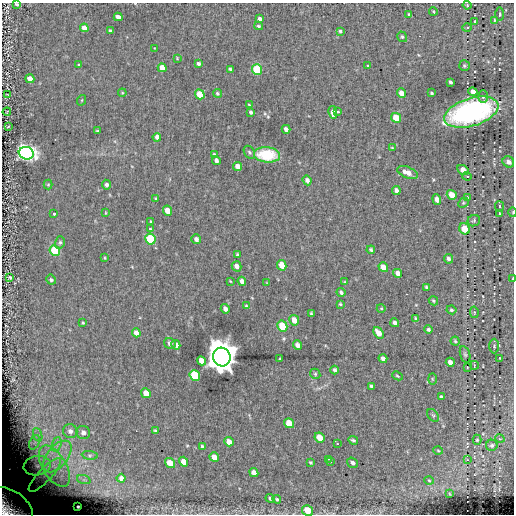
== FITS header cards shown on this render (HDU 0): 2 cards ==
NAXIS1  =                  512
NAXIS2  =                  512

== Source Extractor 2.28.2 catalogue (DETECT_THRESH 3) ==
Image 512 x 512 px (HDU 0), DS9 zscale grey, 1 PNG px = 1 image px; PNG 516 x 516 px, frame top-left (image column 1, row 512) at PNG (2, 3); each listed source drawn as its Kron ellipse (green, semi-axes under 4 px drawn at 4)
Background 0.0364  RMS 5.1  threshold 15.2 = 3 sigma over >= 5 px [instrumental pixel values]
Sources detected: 175; all 175 listed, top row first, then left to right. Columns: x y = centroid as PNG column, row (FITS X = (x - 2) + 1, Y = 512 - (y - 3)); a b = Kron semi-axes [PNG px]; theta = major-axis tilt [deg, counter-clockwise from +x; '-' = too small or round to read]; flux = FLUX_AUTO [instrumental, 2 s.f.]
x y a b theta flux
17 4 3 3 - 5.4e+02
467 5 4 4 - 4.0e+02
433 11 4 2 - 3.3e+02
499 14 7 3 89 3.9e+02
409 15 4 3 - 5.8e+02
118 17 4 4 - 2.3e+03
260 19 4 4 - 1.3e+03
494 20 4 3 - 3.3e+02
475 21 3 2 - 2.0e+02
259 26 4 3 - 5.1e+02
84 28 4 4 - 2.6e+03
467 28 4 3 - 4.0e+02
110 30 3 3 - 4.7e+02
340 31 4 3 - 5.6e+02
402 37 5 4 - 5.7e+02
154 48 2 2 - 1.9e+02
177 58 4 3 - 2.8e+02
198 63 4 4 - 8.2e+02
79 65 3 2 - 3.3e+02
368 66 3 2 - 3.6e+02
464 66 5 5 - 5.9e+02
162 68 4 4 - 4.2e+03
230 69 4 3 - 6.1e+02
257 69 5 5 - 1.8e+04
30 79 5 4 - 2.6e+03
450 82 4 3 - 7.6e+02
473 91 5 4 - 1.7e+03
122 93 4 3 - 2.9e+02
217 93 4 4 - 4.7e+02
402 93 5 4 - 3.6e+03
432 93 3 3 - 4.8e+02
7 94 3 2 - 2.1e+02
200 94 5 4 - 9.0e+03
483 97 6 5 - 6.5e+02
82 100 5 3 - 3.0e+02
249 105 3 2 - 3.2e+02
7 112 4 3 - 1.9e+02
251 112 4 3 - 6.8e+02
333 112 6 4 -79 1.7e+03
337 112 3 3 - 1.2e+03
471 112 28 14 17 7.4e+04
396 118 5 4 - 7.6e+03
8 127 3 3 - 4.1e+02
286 129 4 4 - 1.5e+03
97 131 3 2 - 2.9e+02
157 137 4 4 - 1.3e+03
392 148 4 3 - 3.5e+02
249 152 7 5 -59 6.1e+02
26 153 7 6 - 1.6e+05
214 155 3 3 - 5.4e+02
267 155 13 7 -5 1.4e+04
216 160 4 3 - 1.1e+03
508 162 6 5 - 1.5e+03
237 167 5 4 - 2.4e+03
463 170 6 4 -32 2.7e+03
407 172 11 5 -23 3.0e+03
467 176 4 4 - 4.2e+02
307 180 5 4 - 1.2e+03
48 185 5 4 - 3.8e+02
106 185 5 4 - 9.5e+02
396 190 4 4 - 1.3e+03
452 195 5 4 - 4.1e+03
467 197 4 3 - 3.2e+02
156 199 4 2 - 3.3e+02
437 199 5 4 - 2.0e+03
463 203 6 4 45 4.1e+02
500 206 5 3 - 3.9e+02
167 211 5 4 - 4.0e+03
513 212 5 3 - 3.2e+02
105 213 4 2 - 2.5e+02
500 213 4 2 - 3.6e+02
54 214 3 3 - 5.8e+02
474 221 6 5 - 6.0e+02
151 222 4 3 - 3.5e+02
150 228 3 2 - 3.0e+02
465 229 6 5 - 7.3e+03
150 239 5 5 - 1.7e+04
196 239 5 4 - 1.3e+03
60 242 6 5 - 6.1e+02
55 250 5 5 - 1.8e+04
371 250 4 4 - 6.3e+02
237 255 3 3 - 5.5e+02
105 258 4 2 - 3.1e+02
448 259 5 4 - 9.6e+02
282 265 5 4 - 5.1e+03
237 266 5 4 - 1.8e+03
383 267 5 4 - 3.4e+03
398 273 4 4 - 1.9e+03
10 277 4 3 - 4.3e+02
513 278 3 2 - 2.6e+02
51 280 5 4 - 5.8e+02
230 281 3 3 - 2.8e+02
242 281 5 4 - 1.9e+03
345 282 3 3 - 3.2e+02
267 283 3 2 - 2.6e+02
426 287 4 3 - 4.8e+02
341 292 4 4 - 7.4e+02
433 301 5 4 - 4.7e+02
340 304 4 3 - 4.0e+02
246 306 4 3 - 3.7e+02
381 308 4 3 - 2.8e+02
225 309 5 3 - 1.2e+03
451 310 5 4 - 5.3e+02
474 312 6 4 -79 3.3e+02
311 314 4 2 - 4.0e+02
416 319 4 3 - 5.0e+02
294 320 5 4 - 3.2e+03
83 323 4 3 - 3.5e+02
395 323 4 4 - 1.3e+03
282 326 6 5 - 1.0e+04
428 329 4 4 - 6.4e+02
136 333 4 4 - 1.7e+03
378 333 6 4 -52 3.6e+03
455 341 4 4 - 5.0e+02
170 343 6 5 - 1.0e+03
176 345 5 4 - 1.9e+03
297 345 5 4 - 1.4e+03
494 346 7 5 -90 5.9e+02
465 354 8 5 -73 6.7e+02
222 357 9 8 - 1.0e+06
499 358 3 2 - 1.7e+02
280 359 3 3 - 3.7e+02
383 359 4 4 - 1.3e+03
201 361 5 4 - 3.9e+03
450 362 5 4 - 2.2e+03
474 365 4 2 - 1.8e+02
467 367 3 2 - 2.9e+02
335 370 4 3 - 7.8e+02
315 374 5 4 - 4.8e+02
195 375 6 5 - 2.1e+04
397 376 5 4 - 4.1e+02
432 379 6 4 -89 3.7e+02
371 386 3 3 - 5.2e+02
146 393 5 4 - 4.7e+03
441 397 3 3 - 5.0e+02
433 415 7 5 -54 5.9e+02
289 423 5 4 - 6.5e+03
70 431 7 6 - 1.6e+03
155 431 4 3 - 4.9e+02
83 433 7 6 - 1.5e+03
38 435 7 4 -71 7.9e+02
319 438 5 4 - 5.9e+03
500 439 5 3 - 3.2e+02
353 440 5 3 - 5.6e+02
477 440 5 4 - 4.2e+02
34 442 7 5 65 1.2e+03
229 442 5 4 - 2.5e+03
57 444 7 4 71 1.1e+03
337 444 2 2 - 2.9e+02
492 445 6 5 - 7.4e+02
202 447 4 3 - 7.3e+02
438 451 4 3 - 3.2e+02
90 455 8 4 -7 7.3e+02
57 456 18 10 51 7.0e+03
214 457 5 4 - 3.7e+03
328 459 3 2 - 4.0e+02
467 460 4 2 - 2.5e+02
184 462 5 4 - 3.6e+03
310 462 4 3 - 3.7e+02
330 462 3 2 - 7.0e+02
170 463 5 4 - 4.6e+03
352 463 6 5 - 1.3e+03
37 466 14 9 10 2.7e+03
54 466 23 11 -59 1.0e+04
254 473 5 4 - 2.6e+03
45 475 22 6 46 3.5e+03
121 478 4 4 - 1.3e+03
84 480 7 4 -18 8.0e+02
429 480 5 3 - 2.7e+02
450 494 3 2 - 2.0e+02
270 498 4 4 - 7.0e+02
277 499 4 4 - 4.9e+02
10 507 25 16 -35 1.9e+04
78 507 3 2 - 3.3e+02
308 510 5 5 - 6.4e+03
At the frame edge (FLAGS 8, measured only in part): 5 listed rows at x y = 17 4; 513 212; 513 278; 10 507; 308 510